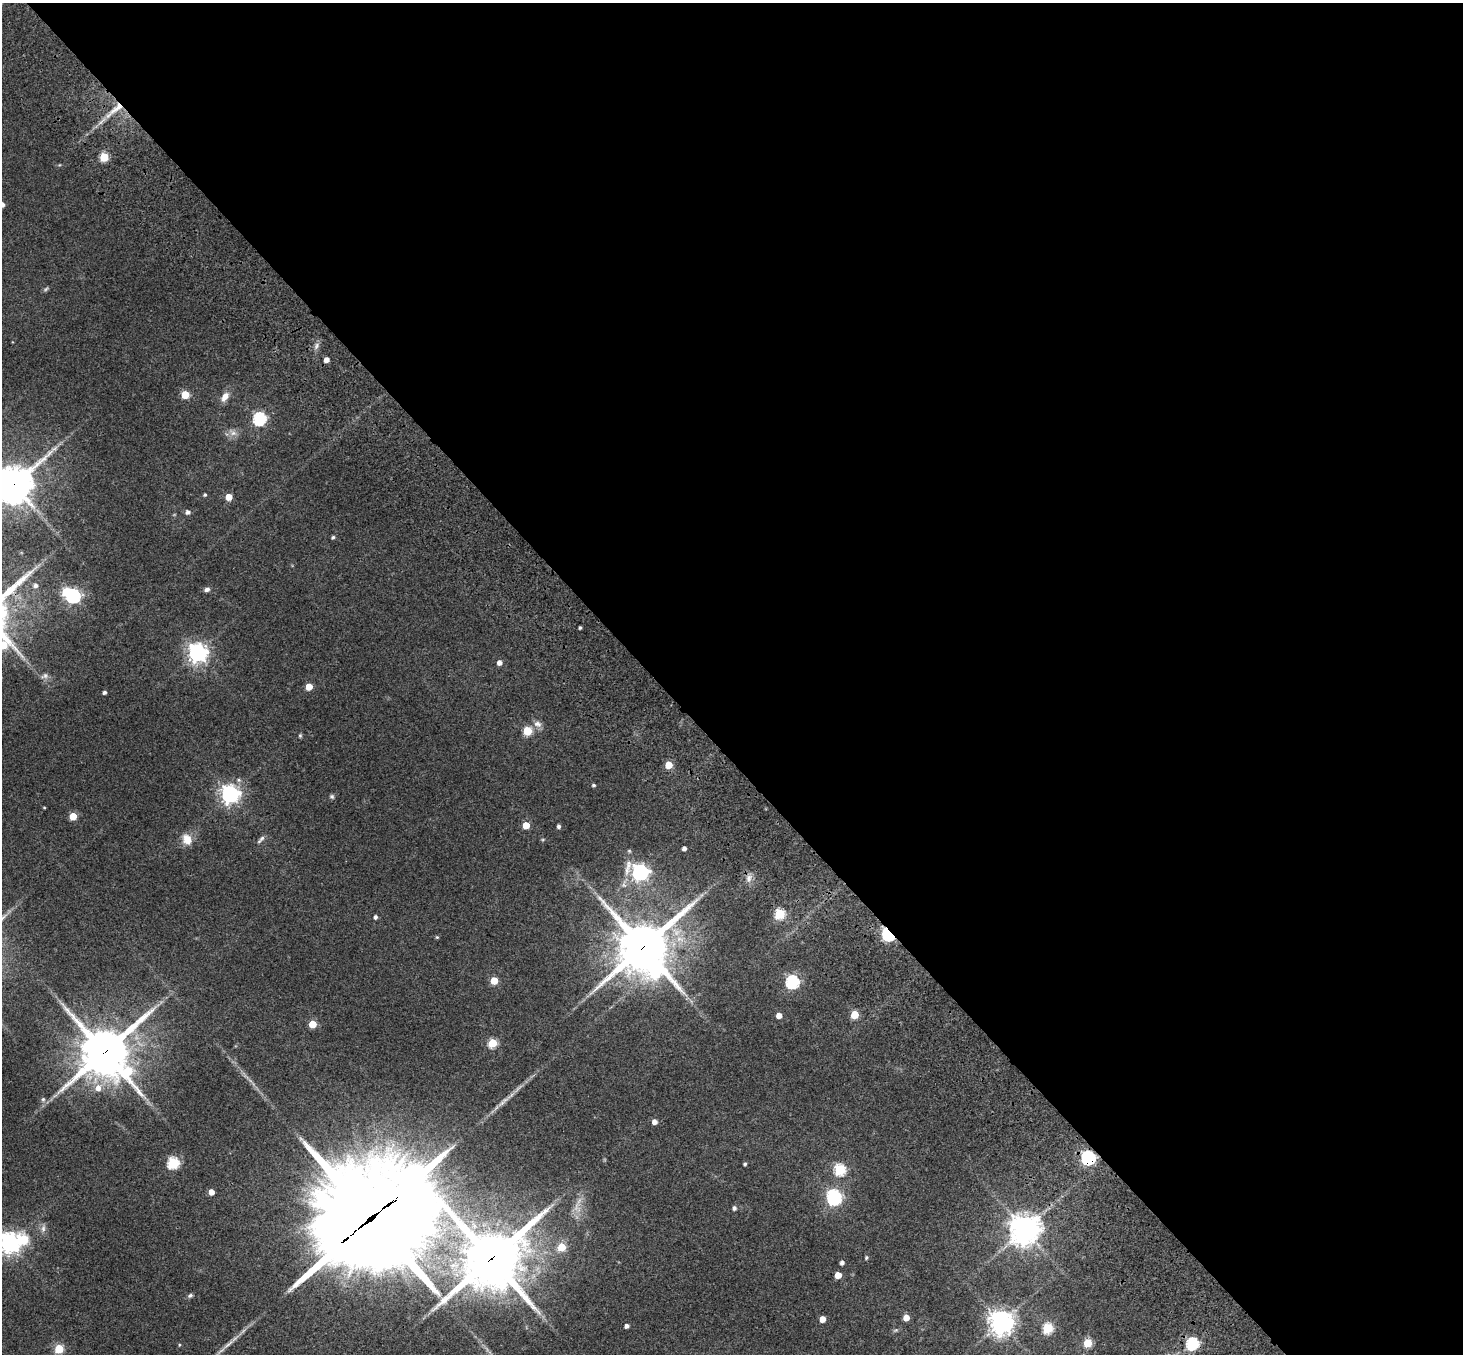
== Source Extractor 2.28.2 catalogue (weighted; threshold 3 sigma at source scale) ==
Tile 8 of 4 x 4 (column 4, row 2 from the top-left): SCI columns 4566-6026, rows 3173-4524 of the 6205 x 6204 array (HDU 1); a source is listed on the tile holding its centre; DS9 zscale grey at full resolution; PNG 1465 x 1356 px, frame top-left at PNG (2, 3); no overlay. Shown black and unused: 55% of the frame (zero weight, under 3 of 4 exposures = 9% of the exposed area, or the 3 px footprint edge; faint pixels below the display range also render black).
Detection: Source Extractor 2.28.2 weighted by HDU 2 'WHT'; one run over the whole footprint, this tile lists its part. Background 0.0446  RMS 0.0054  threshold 0.0243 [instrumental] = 3 sigma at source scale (4.5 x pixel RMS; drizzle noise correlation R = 1.50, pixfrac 1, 0.05/0.05 arcsec/px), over >= 5 px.
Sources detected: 90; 1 too faint to see at this stretch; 2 inside a brighter object's white glare — not listed; the other 87 listed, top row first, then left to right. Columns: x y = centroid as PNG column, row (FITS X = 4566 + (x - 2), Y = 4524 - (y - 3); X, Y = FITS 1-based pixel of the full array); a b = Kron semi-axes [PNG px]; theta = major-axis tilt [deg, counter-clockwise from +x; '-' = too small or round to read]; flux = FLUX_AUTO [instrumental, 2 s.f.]
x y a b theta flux
115 110 35 7 40 10
104 157 5 5 - 23
2 204 5 5 - 2.2
46 289 8 5 37 0.92
316 346 10 5 76 2
326 360 4 4 - 4.1
185 395 5 5 - 18
225 397 12 8 56 4.4
259 419 6 6 - 89
233 433 11 7 -23 2.8
14 484 14 11 44 1300
205 495 4 4 - 0.8
229 497 5 5 - 9.5
188 512 5 5 - 2
333 537 4 4 - 0.88
35 585 6 6 - 2
207 589 7 5 11 1.7
73 596 6 6 - 120
580 628 3 3 - 0.96
3 645 18 11 -25 26
197 653 7 7 - 310
499 663 5 4 - 2.9
45 676 11 7 21 2.1
309 687 5 5 - 10
104 692 4 3 - 1.3
537 724 12 9 -16 2.9
527 731 5 5 - 26
300 735 5 5 - 0.71
668 765 5 5 - 13
593 785 4 4 - 0.98
230 794 7 7 - 270
332 796 6 6 - 1
44 807 4 3 - 0.46
73 816 5 5 - 14
526 825 5 5 - 12
559 826 4 3 - 1.5
262 838 9 6 45 1.6
187 839 14 11 -69 6.2
684 848 4 4 - 2.1
640 872 7 7 - 200
749 878 12 8 88 3.1
780 914 5 5 - 42
375 917 4 3 - 1.5
888 934 6 5 - 120
437 937 5 4 - 0.58
643 947 18 15 41 2900
656 971 15 11 -9 54
494 981 5 5 - 15
792 982 6 6 - 89
779 1015 4 4 - 5.1
855 1015 5 5 - 18
312 1024 5 5 - 15
493 1043 5 5 - 29
105 1052 18 17 - 2500
98 1088 8 7 - 4.5
43 1099 7 6 - 1.2
502 1103 15 6 39 3
654 1122 5 4 - 3.4
1088 1158 6 6 - 110
173 1163 6 5 - 59
745 1164 4 3 - 0.91
840 1170 6 6 - 53
211 1192 5 4 - 4.7
834 1197 8 6 -74 140
734 1208 5 4 - 1.4
371 1218 47 35 25 15000
43 1228 12 6 81 2
1024 1229 10 10 - 710
10 1243 7 7 - 380
562 1247 5 5 - 19
507 1249 14 10 41 210
491 1258 15 14 - 3400
866 1258 4 4 - 0.92
842 1263 4 4 - 1.7
838 1275 5 5 - 9.5
190 1296 7 5 28 1.2
906 1318 5 4 - 6.9
822 1319 5 4 - 7.2
1001 1322 8 8 - 580
627 1326 4 4 - 2.3
1047 1328 6 5 - 39
896 1330 8 4 31 0.93
1088 1343 5 5 - 22
228 1344 25 4 41 4.2
1192 1344 6 6 - 68
179 1345 4 3 - 0.43
59 1349 5 5 - 27
Overlapping masked pixels (flux is a lower limit): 8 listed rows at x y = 115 110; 14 484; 888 934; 643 947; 105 1052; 1088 1158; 371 1218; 491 1258
Isophote crosses this tile's border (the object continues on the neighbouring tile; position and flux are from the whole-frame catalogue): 4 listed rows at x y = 2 204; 14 484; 3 645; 10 1243